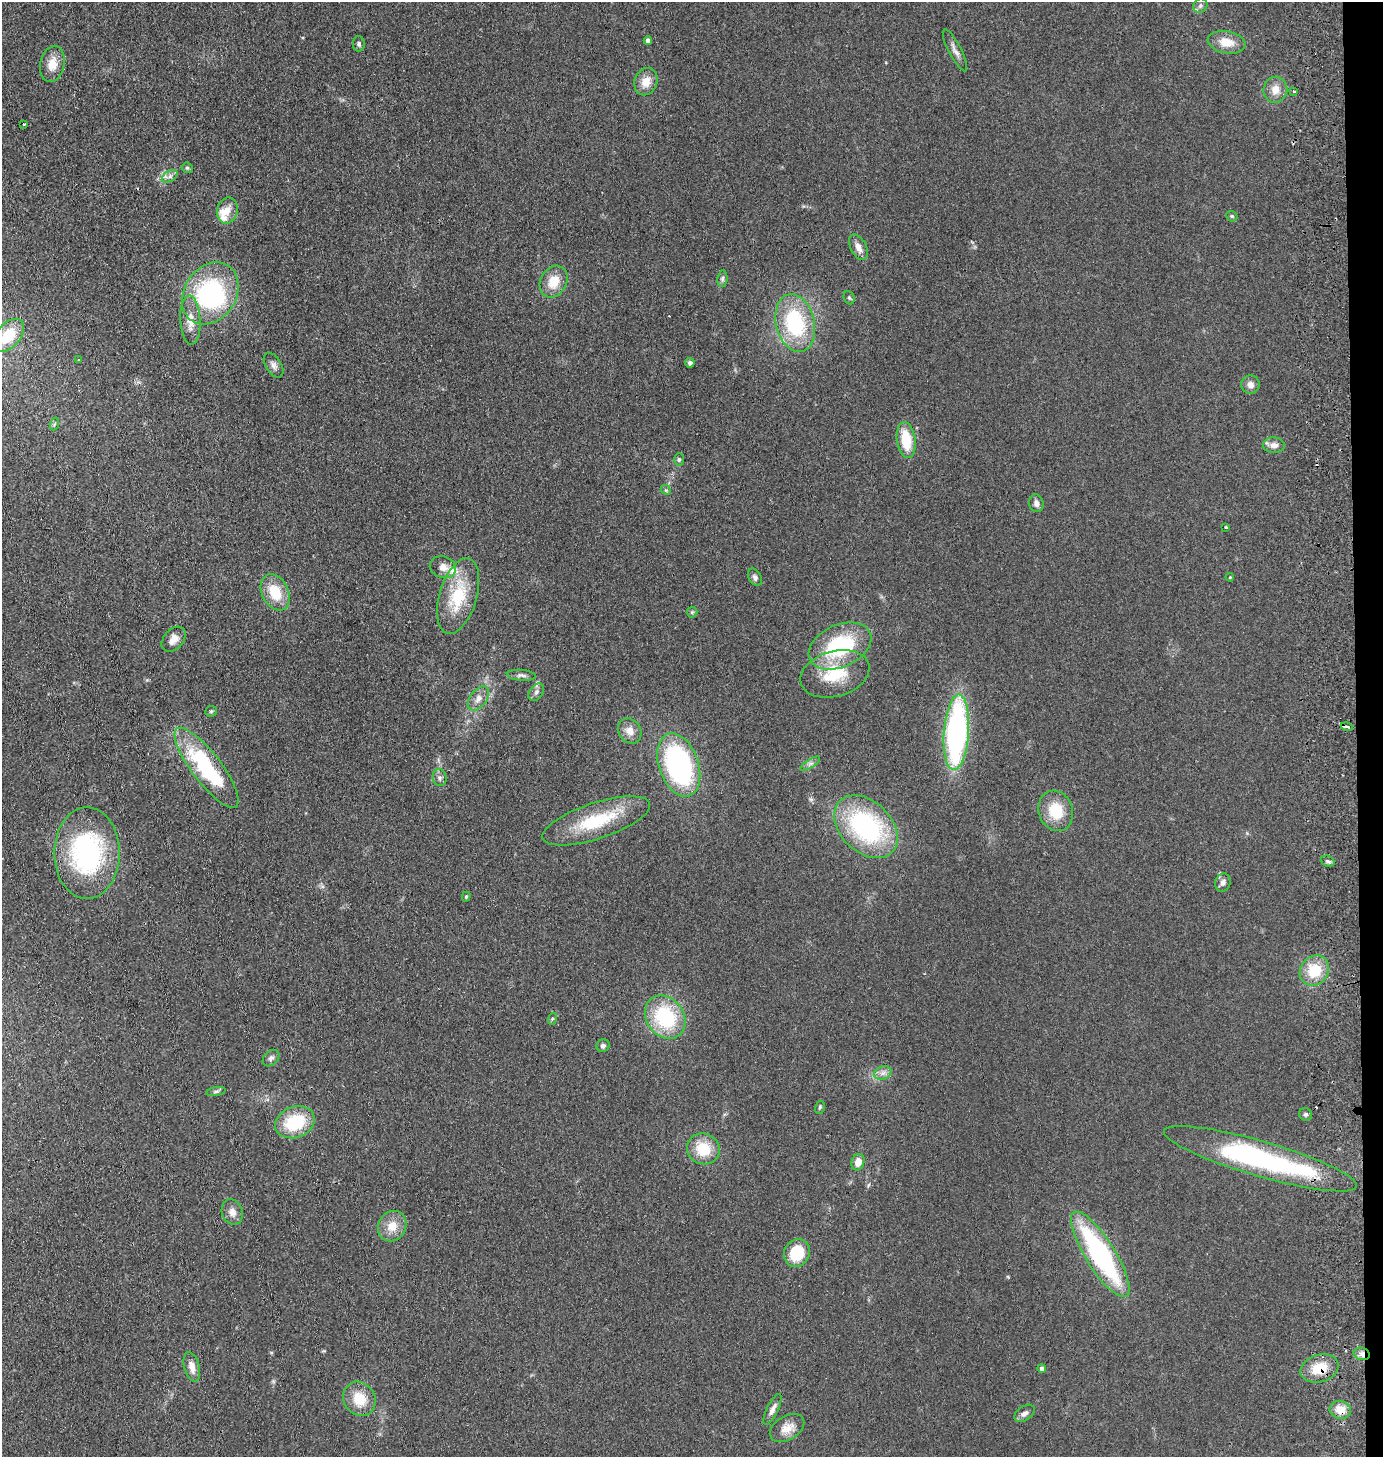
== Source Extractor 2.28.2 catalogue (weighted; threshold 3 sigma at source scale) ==
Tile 6 of 3 x 3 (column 3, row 2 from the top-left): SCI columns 2921-4301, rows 1461-2915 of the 4503 x 4376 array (HDU 1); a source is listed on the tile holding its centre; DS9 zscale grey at full resolution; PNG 1385 x 1459 px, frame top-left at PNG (2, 2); each listed source drawn as its Kron ellipse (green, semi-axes under 4 px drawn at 4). Shown black and unused: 2% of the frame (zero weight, under 2 of 3 exposures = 3% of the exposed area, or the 3 px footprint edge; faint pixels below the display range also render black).
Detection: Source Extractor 2.28.2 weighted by HDU 2 'WHT'; one run over the whole footprint, this tile lists its part. Background 0.14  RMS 0.011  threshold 0.0495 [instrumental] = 3 sigma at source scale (4.5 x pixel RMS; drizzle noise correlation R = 1.50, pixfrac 1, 0.05/0.05 arcsec/px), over >= 5 px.
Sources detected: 96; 1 inside a brighter object's white glare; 3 cosmic-ray / hot-pixel residue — neither listed nor drawn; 6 inside a brighter listed object's ellipse — not listed separately; the other 86 listed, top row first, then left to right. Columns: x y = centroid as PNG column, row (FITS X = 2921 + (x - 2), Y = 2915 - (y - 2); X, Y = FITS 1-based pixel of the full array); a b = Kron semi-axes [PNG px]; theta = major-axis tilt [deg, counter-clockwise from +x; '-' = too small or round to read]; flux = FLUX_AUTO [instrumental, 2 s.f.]
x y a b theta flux
1200 6 7 6 - 2.8
648 40 4 4 - 5
1227 42 19 11 -10 17
359 44 7 6 - 2.7
955 50 23 6 -62 6.8
52 64 18 12 78 15
646 82 14 11 68 13
1275 90 13 12 - 11
1294 91 3 2 - 1.8
24 124 3 2 - 0.85
187 168 6 5 - 1.6
170 176 8 5 32 3.6
227 210 13 10 77 10
1232 216 6 5 - 1.5
859 247 14 8 -62 7.9
722 278 8 5 83 2.5
554 281 16 13 62 21
210 293 33 26 57 140
849 298 7 5 -68 1.7
190 320 24 10 -87 15
795 323 29 19 -76 95
8 336 20 12 48 33
79 360 3 3 - 1.6
690 363 5 4 - 3
274 365 14 7 -58 5.2
1250 385 9 9 - 6.2
54 424 6 4 70 1.7
906 440 18 9 -82 35
1274 445 11 7 -2 6.1
679 459 6 4 -90 1.9
666 490 5 4 - 1.4
1036 503 9 7 -79 5
1226 527 3 3 - 4.1
443 567 13 10 -19 8.7
755 577 9 6 -63 3.2
1230 577 4 3 - 0.97
275 592 19 13 -63 29
458 596 39 18 74 54
692 612 5 5 - 1.7
174 639 14 9 49 9.1
840 646 33 21 25 89
835 674 35 22 16 46
521 675 14 5 -5 3.8
536 692 9 6 55 3.6
478 698 14 8 52 7.9
211 711 6 5 - 1.6
1347 727 6 3 -16 7.6
630 731 13 11 -54 10
956 732 38 12 86 250
810 764 11 4 32 3.2
679 765 33 19 -71 190
207 768 49 14 -53 120
440 778 8 7 - 3.5
1056 811 20 17 -70 32
596 821 56 18 18 62
866 827 37 25 -44 160
87 853 46 32 -90 170
1328 861 7 5 -21 2.3
1223 882 9 7 71 5.1
466 897 5 4 - 1.5
1314 971 16 14 51 32
665 1017 23 18 -54 83
552 1019 6 4 71 1.7
603 1046 7 6 - 2.9
271 1058 9 7 45 3.6
883 1073 9 6 21 4.8
216 1091 10 4 11 2.2
820 1107 6 5 - 1.7
1305 1114 7 6 - 2.4
295 1122 20 15 21 55
703 1149 17 15 -25 31
1260 1159 100 17 -16 220
858 1162 8 6 71 11
232 1212 13 10 -70 8.2
392 1226 16 14 59 16
797 1253 14 12 64 43
1100 1254 50 14 -58 190
1362 1354 8 6 -15 4.5
192 1367 15 7 -75 9.2
1042 1368 4 4 - 3.6
1319 1368 19 13 17 25
359 1399 18 15 -56 26
772 1409 17 5 64 6
1340 1410 11 8 -13 16
1024 1413 11 7 35 4.8
787 1428 19 12 31 13
Overlapping masked pixels (flux is a lower limit): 5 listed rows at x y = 1347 727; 1260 1159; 1362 1354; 1319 1368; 1340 1410
Isophote crosses this tile's border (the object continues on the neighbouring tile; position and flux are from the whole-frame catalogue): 1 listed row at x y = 8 336